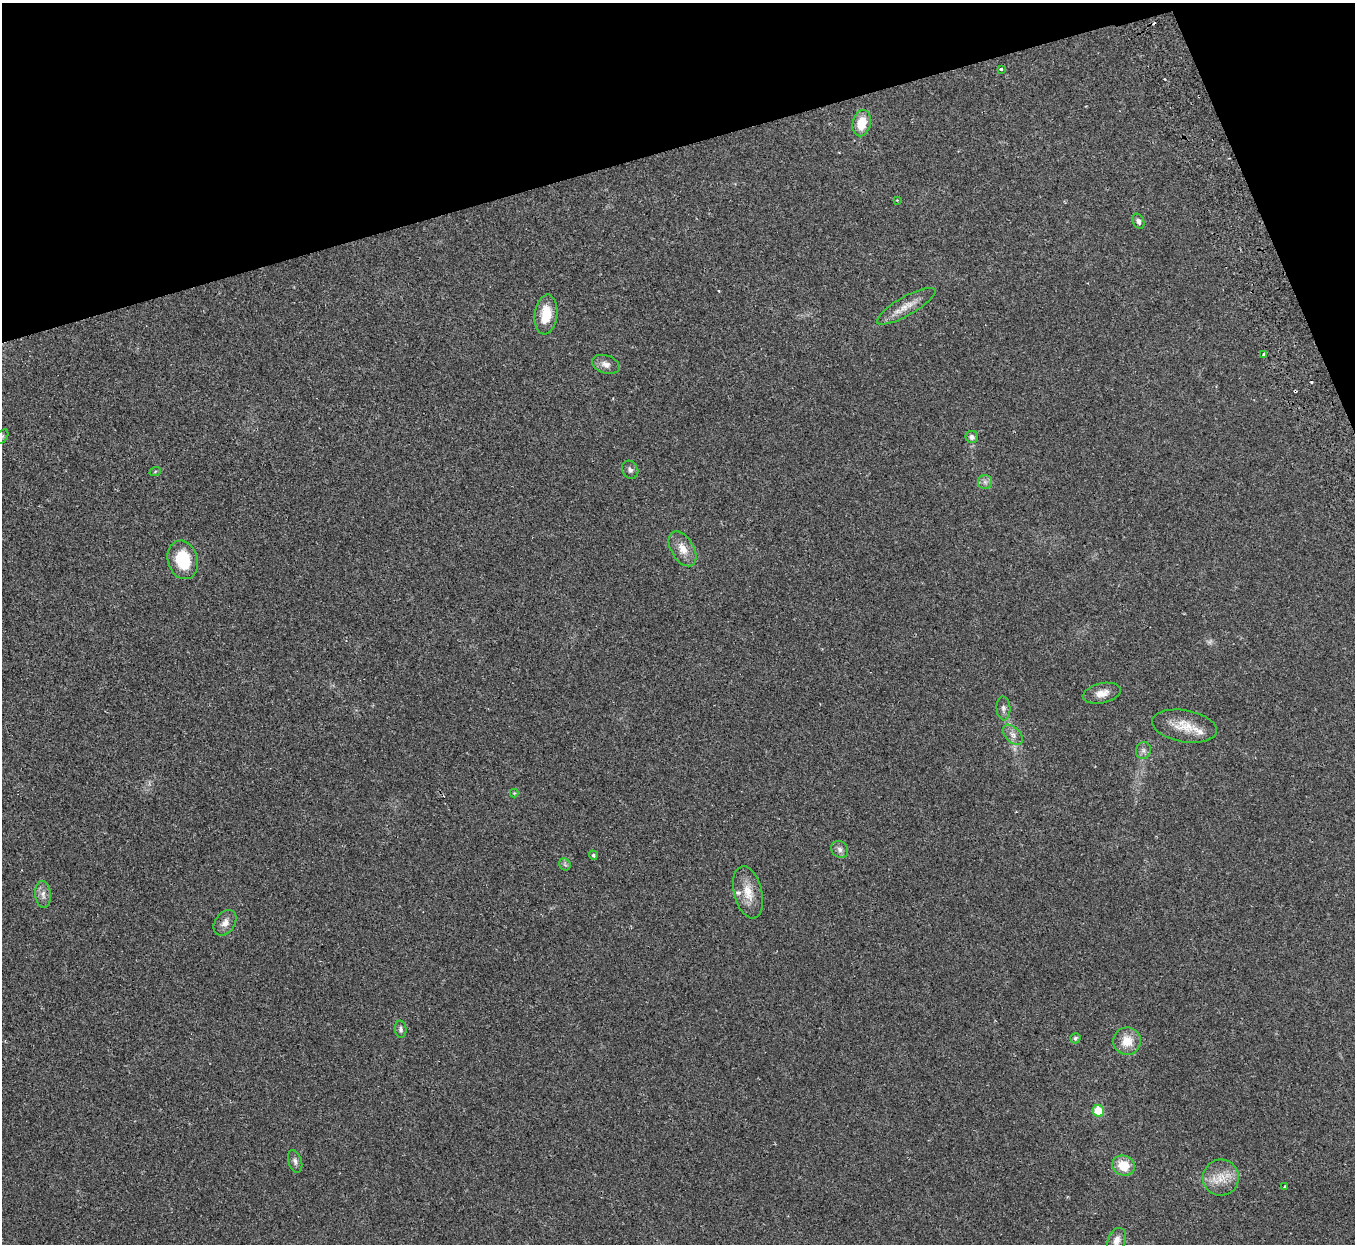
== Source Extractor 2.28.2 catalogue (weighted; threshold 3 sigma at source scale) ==
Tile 3 of 4 x 4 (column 3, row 1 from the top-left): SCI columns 2764-4116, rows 3908-5149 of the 5528 x 5451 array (HDU 1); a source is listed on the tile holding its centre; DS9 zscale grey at full resolution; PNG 1357 x 1246 px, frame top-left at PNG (2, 3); each listed source drawn as its Kron ellipse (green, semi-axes under 4 px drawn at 4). Shown black and unused: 14% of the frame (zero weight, under 2 of 3 exposures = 3% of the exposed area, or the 3 px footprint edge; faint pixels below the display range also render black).
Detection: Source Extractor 2.28.2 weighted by HDU 2 'WHT'; one run over the whole footprint, this tile lists its part. Background 0.0237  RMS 0.0042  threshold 0.0188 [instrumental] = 3 sigma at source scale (4.5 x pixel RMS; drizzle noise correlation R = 1.50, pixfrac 1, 0.05/0.05 arcsec/px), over >= 5 px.
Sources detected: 43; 2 too faint to see at this stretch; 3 cosmic-ray / hot-pixel residue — neither listed nor drawn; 2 inside a brighter listed object's ellipse — not listed separately; the other 36 listed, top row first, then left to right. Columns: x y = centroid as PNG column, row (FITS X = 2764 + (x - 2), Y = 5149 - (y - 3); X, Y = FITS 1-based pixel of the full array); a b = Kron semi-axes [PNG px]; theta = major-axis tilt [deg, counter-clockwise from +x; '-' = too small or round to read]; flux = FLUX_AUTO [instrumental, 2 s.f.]
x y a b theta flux
1001 69 3 3 - 0.46
862 123 13 9 77 7.8
897 200 3 3 - 0.28
1138 221 8 5 -64 1.3
906 306 33 9 30 5.6
546 314 20 11 82 9.6
1264 354 3 3 - 2.4
606 364 14 9 -18 2.6
2 437 8 5 53 0.77
972 437 6 6 - 1.4
630 470 9 7 -58 1.3
155 472 6 3 21 0.47
985 482 7 7 - 1.4
683 549 19 11 -59 4.9
183 560 20 15 -74 14
1102 693 19 10 12 3.9
1003 708 12 7 -87 1.5
1184 726 33 16 -10 8.7
1013 735 12 7 -45 2.2
1143 750 8 7 - 1.4
514 793 4 4 - 0.34
840 849 9 8 - 1.6
593 855 4 4 - 0.77
565 864 6 5 - 0.79
748 892 26 14 -76 6.9
43 894 13 7 -84 2.4
225 923 14 10 54 2.9
401 1029 9 6 -84 1.1
1075 1038 5 5 - 0.85
1127 1041 14 13 - 6.8
1099 1111 6 5 - 11
295 1161 12 6 -72 1.5
1123 1166 11 10 - 8.4
1221 1178 18 18 - 7.3
1285 1187 3 3 - 2.7
1117 1240 13 8 68 2.6
Isophote crosses this tile's border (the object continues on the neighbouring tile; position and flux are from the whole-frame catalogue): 1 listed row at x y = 2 437